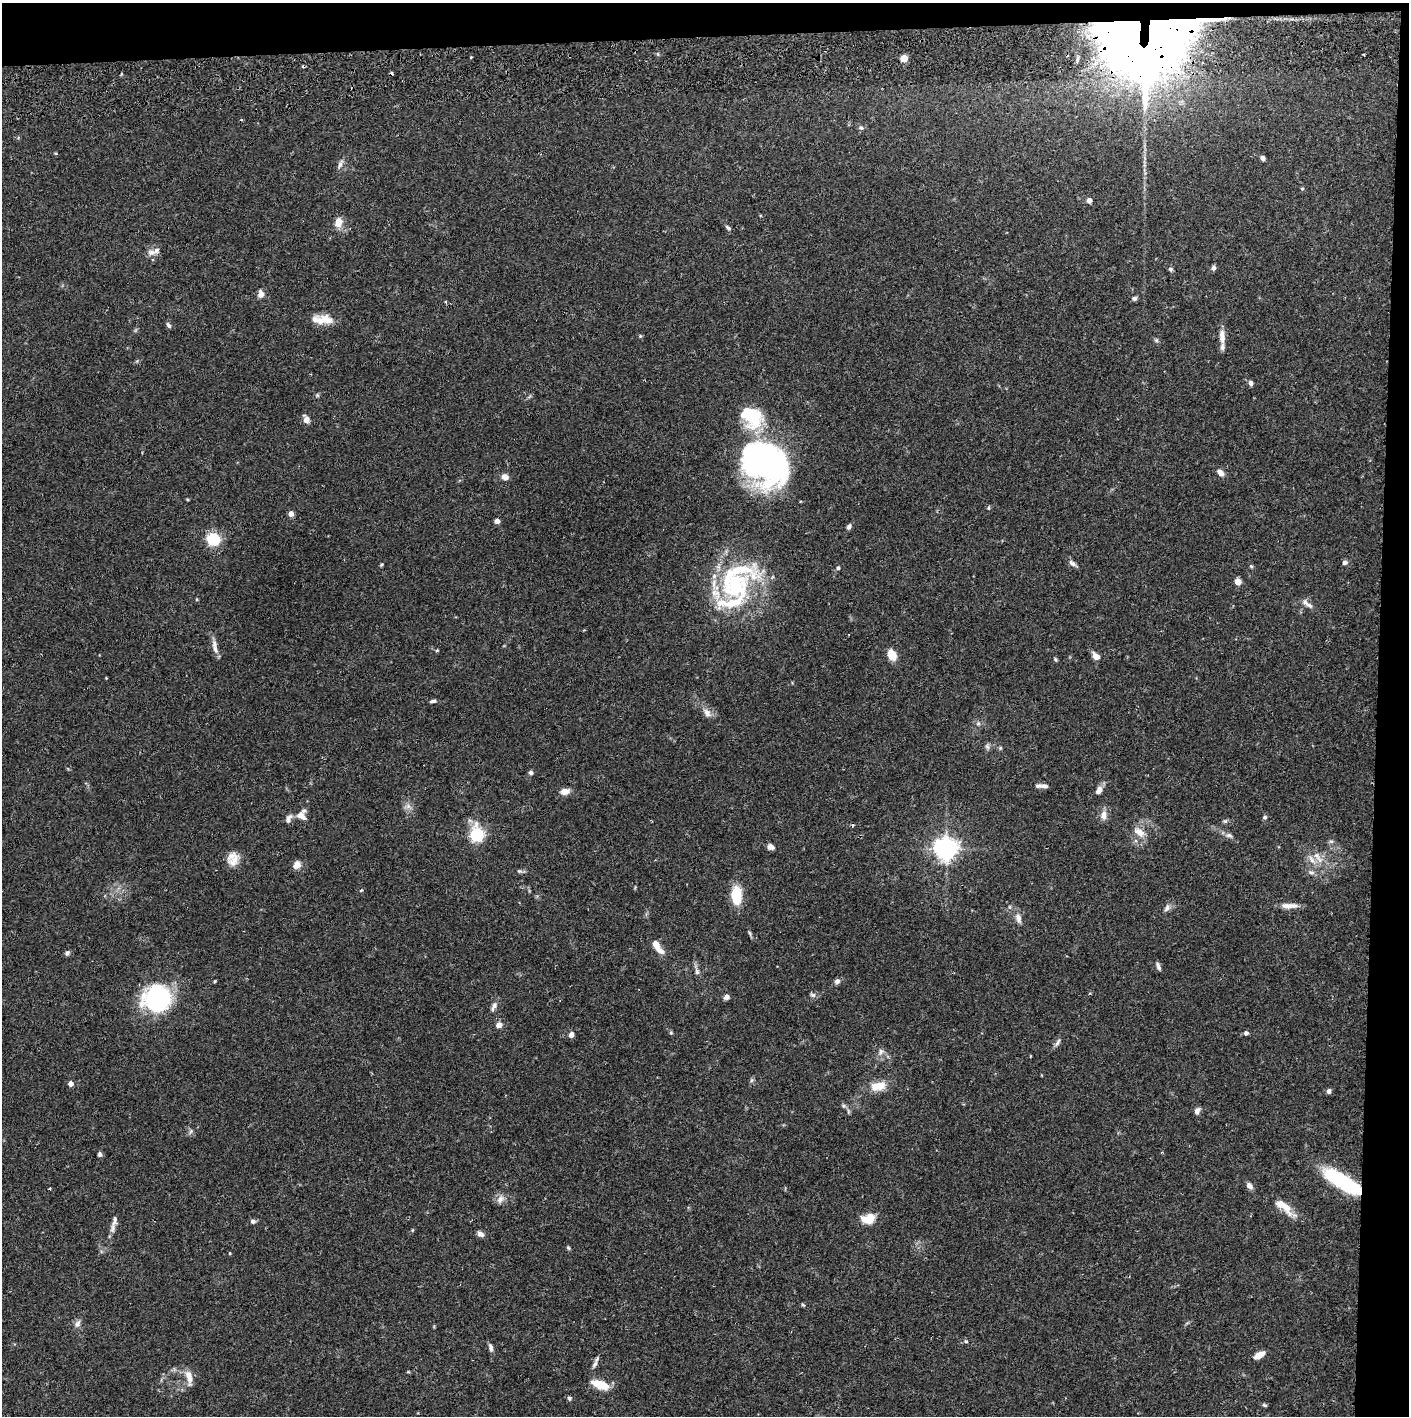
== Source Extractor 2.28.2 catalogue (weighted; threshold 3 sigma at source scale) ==
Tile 3 of 3 x 3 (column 3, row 1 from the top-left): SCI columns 2820-4226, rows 2884-4297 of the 4233 x 4354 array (HDU 1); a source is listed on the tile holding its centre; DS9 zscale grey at full resolution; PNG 1411 x 1418 px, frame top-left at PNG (2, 3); no overlay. Shown black and unused: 5% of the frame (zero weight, under 2 of 3 exposures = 3% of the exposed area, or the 3 px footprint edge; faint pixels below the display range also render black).
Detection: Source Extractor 2.28.2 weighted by HDU 2 'WHT'; one run over the whole footprint, this tile lists its part. Background 0.0674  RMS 0.0048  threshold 0.0217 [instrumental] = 3 sigma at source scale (4.5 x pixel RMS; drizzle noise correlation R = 1.50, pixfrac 1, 0.05/0.05 arcsec/px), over >= 5 px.
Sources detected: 143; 4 inside a brighter object's white glare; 4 cosmic-ray / hot-pixel residue — not listed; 14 inside a brighter listed object's ellipse — not listed separately; the other 121 listed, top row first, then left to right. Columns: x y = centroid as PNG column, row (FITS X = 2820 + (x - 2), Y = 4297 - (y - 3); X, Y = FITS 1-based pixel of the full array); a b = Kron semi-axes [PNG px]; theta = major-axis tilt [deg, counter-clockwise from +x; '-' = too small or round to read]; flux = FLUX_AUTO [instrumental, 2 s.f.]
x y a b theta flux
1132 31 63 43 71 630
471 57 3 3 - 0.43
904 58 5 5 - 12
861 128 8 6 -24 1.2
1262 158 6 5 - 1.5
340 164 12 5 62 2
1302 189 5 4 - 0.51
1089 200 5 5 - 2
338 223 13 9 78 4.4
728 228 8 5 -48 1.1
151 252 11 8 -11 2.6
1213 268 6 4 84 1.5
1171 269 6 5 - 0.84
261 294 8 7 - 2.8
1134 298 6 5 - 1.2
324 320 24 11 -4 7.7
168 325 8 4 -57 1.1
640 336 5 4 - 0.61
1222 337 20 7 -87 4
1156 340 6 5 - 0.8
1251 383 7 5 -61 1.4
317 395 6 5 - 0.73
306 419 10 7 -63 2.5
758 464 60 33 -74 110
1220 472 10 6 -38 2.5
505 477 9 7 -18 2.4
989 508 7 3 82 0.53
291 514 4 4 - 3.5
497 521 4 4 - 3.5
849 526 7 5 60 1.3
213 539 5 5 - 83
1072 563 11 6 -36 1.8
1345 563 7 6 - 1.3
381 565 6 3 45 0.59
1251 566 5 5 - 0.65
838 568 5 4 - 0.93
1237 582 6 6 - 3.8
735 586 59 30 29 49
1305 602 10 7 -56 1.9
215 649 16 7 -64 2.9
437 650 5 3 - 0.48
892 655 9 7 -63 8.9
1096 656 10 6 -43 3.1
1055 659 5 4 - 0.67
433 701 8 4 5 1.1
707 713 14 8 -57 3.1
978 723 6 5 - 1.1
987 746 8 6 -73 1.3
1000 748 6 4 47 0.64
531 772 6 5 - 1.1
1044 786 9 6 -3 1.9
1099 790 10 6 61 2.7
565 791 11 7 7 3.4
408 806 7 7 - 2
1103 815 12 8 83 3.4
301 816 15 11 -34 3.5
1265 817 6 5 - 0.87
288 819 14 7 61 2.2
1225 821 6 5 - 0.84
1139 832 17 10 -37 4.8
477 835 6 6 - 92
1229 835 10 6 -18 1.6
1331 841 7 4 -1 0.83
771 847 8 6 -15 2.2
946 849 7 7 - 400
1316 855 14 8 -54 3.8
234 861 19 11 49 5.3
297 865 9 8 - 3.7
519 871 7 5 -18 0.81
1311 872 9 4 -1 1.2
361 890 5 4 - 0.5
736 895 17 10 -89 15
1289 906 22 6 0 3.9
1167 908 10 6 59 1.7
1018 918 14 8 -77 3
750 933 8 4 -80 0.8
656 944 7 5 -60 5.1
660 951 12 7 -31 3
67 953 7 5 51 1.2
1158 966 10 4 -69 1.4
697 971 10 6 -73 1.5
215 981 5 3 - 0.43
837 981 7 6 - 1.6
813 995 8 6 -3 1.3
726 997 7 6 - 1.7
157 998 25 23 20 61
494 1006 14 6 62 2.1
499 1025 6 5 - 3.7
671 1033 5 4 - 0.59
1246 1033 5 5 - 1.3
571 1035 6 5 - 2.5
1058 1042 12 5 60 1.5
881 1052 10 6 66 1.8
751 1080 7 4 88 0.89
71 1084 4 4 - 3
879 1086 16 12 18 6.7
1329 1091 6 5 - 1.2
844 1106 7 4 -18 0.87
1197 1111 8 5 62 1.8
191 1131 8 5 72 1.1
99 1154 6 5 - 1.1
1334 1177 30 17 -31 26
1249 1186 9 7 -50 2
500 1199 13 8 56 2.7
1284 1207 31 9 -40 7.9
868 1218 16 12 13 7.7
114 1220 18 6 71 2.8
253 1221 6 5 - 1.4
480 1234 8 5 -34 2.1
568 1248 6 4 -46 0.62
230 1253 4 3 - 0.46
803 1305 5 4 - 0.57
78 1324 11 7 64 2
966 1342 5 4 - 0.99
491 1348 10 5 -78 1.6
1259 1355 12 6 32 4.6
597 1359 12 5 64 1.7
189 1377 20 7 -79 4.5
603 1385 12 9 -31 7.9
569 1398 6 5 - 0.82
1264 1405 6 4 -17 0.81
Overlapping masked pixels (flux is a lower limit): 1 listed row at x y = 1132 31